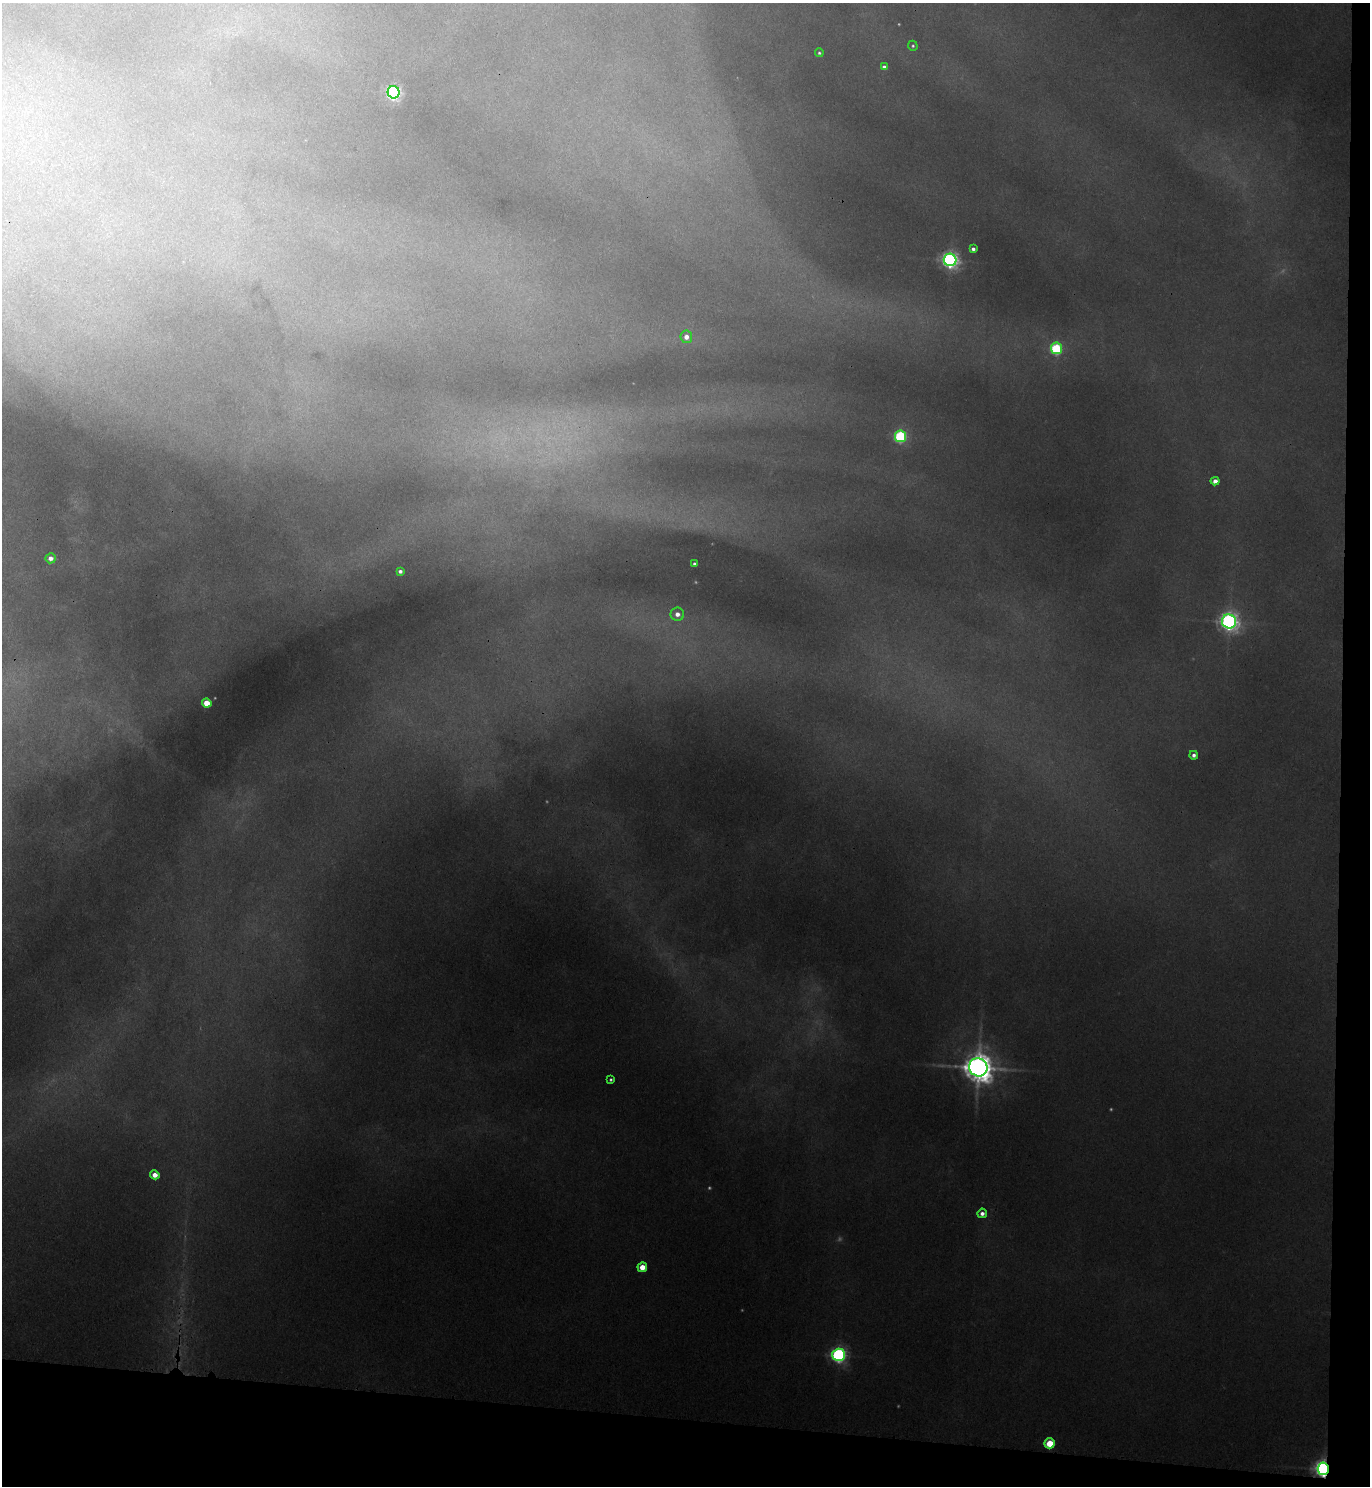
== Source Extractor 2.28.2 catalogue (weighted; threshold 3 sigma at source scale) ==
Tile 9 of 3 x 3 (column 3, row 3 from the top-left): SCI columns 2906-4273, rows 11-1494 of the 4546 x 4474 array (HDU 1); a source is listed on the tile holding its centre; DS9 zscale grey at full resolution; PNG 1372 x 1488 px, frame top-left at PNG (2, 3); each listed source drawn as its Kron ellipse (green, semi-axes under 4 px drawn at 4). Shown black and unused: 7% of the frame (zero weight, under 3 of 4 exposures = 6% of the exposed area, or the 3 px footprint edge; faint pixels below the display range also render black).
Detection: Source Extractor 2.28.2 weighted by HDU 2 'WHT'; one run over the whole footprint, this tile lists its part. Background 0.178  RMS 0.0099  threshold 0.0446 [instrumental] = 3 sigma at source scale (4.5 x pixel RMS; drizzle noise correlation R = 1.50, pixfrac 1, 0.05/0.05 arcsec/px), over >= 5 px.
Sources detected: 34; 9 too faint to see at this stretch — neither listed nor drawn; the other 25 listed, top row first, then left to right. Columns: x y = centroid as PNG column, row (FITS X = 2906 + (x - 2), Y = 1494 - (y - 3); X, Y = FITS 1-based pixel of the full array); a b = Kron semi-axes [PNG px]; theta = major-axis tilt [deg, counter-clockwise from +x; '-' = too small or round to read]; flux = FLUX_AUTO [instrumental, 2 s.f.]
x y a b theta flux
913 46 5 4 - 1.7
819 53 4 4 - 1.9
884 67 4 4 - 4.2
394 92 6 6 - 320
973 249 4 4 - 3.6
950 260 6 6 - 460
686 337 6 6 - 9
1056 348 6 5 - 120
900 436 6 5 - 150
1215 481 4 4 - 8.8
50 558 5 5 - 7.3
694 564 4 3 - 2.7
400 571 4 3 - 3.6
677 614 7 6 - 8.3
1229 621 7 7 - 620
207 703 5 4 - 26
1194 755 4 4 - 4.3
978 1067 9 9 - 2000
611 1080 3 3 - 1.7
155 1175 5 4 - 12
982 1213 5 4 - 5.5
642 1267 5 4 - 18
839 1355 6 6 - 360
1050 1443 5 5 - 38
1323 1469 6 5 - 610
Overlapping masked pixels (flux is a lower limit): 1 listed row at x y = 1323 1469